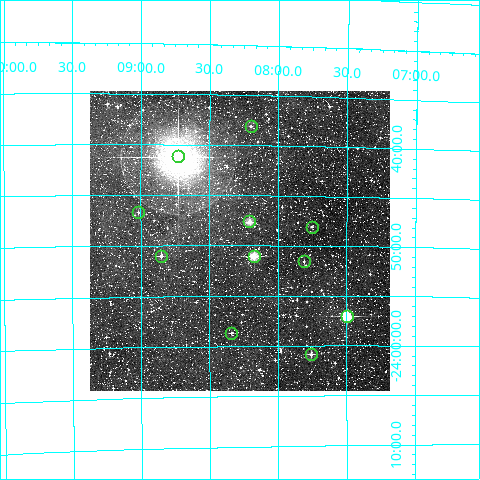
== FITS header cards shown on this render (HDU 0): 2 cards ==
NAXIS1  =                  300
NAXIS2  =                  300

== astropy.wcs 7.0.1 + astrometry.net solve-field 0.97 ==
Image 300 x 300 px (HDU 0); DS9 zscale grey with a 90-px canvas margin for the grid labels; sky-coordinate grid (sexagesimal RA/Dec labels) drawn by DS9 from the SOLVED WCS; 11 Tycho-2 reference stars matched to detected sources circled (green)
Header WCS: RA---TAN/DEC--TAN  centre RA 16:08:17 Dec -23:49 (242.07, -23.82 deg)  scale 6 arcsec/px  FOV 30.0' x 30.0'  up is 0 deg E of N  parity normal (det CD < 0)
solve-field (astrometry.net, Tycho-2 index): VERIFIED the header's WCS against the Tycho-2 star catalogue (verified at 2 index scales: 8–11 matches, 0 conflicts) and refined it, rather than solving blind
Solved WCS: RA---TAN-SIP/DEC--TAN-SIP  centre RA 16:08:17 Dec -23:50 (242.07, -23.83 deg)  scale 6 arcsec/px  FOV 30.0' x 29.9'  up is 0 deg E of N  parity normal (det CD < 0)
The solver's refit moves the header's centre by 2.3 arcsec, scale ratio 0.9994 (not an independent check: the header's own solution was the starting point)
Tycho-2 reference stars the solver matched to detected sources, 11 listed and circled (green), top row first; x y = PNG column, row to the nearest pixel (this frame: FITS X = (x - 90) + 1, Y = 300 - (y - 91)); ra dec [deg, ICRS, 3 dp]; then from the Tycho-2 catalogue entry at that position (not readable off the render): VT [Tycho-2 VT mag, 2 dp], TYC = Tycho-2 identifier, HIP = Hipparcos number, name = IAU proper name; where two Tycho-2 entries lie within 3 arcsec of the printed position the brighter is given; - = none
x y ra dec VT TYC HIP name
251 126 242.050 -23.634 10.82 6780-1445-1 - -
178 156 242.182 -23.685 5.86 6780-1608-1 79098 -
138 212 242.254 -23.778 13.43 6780-1252-1 - -
249 221 242.051 -23.793 8.95 6780-1430-1 - -
312 227 241.938 -23.802 11.30 6780-1487-1 - -
161 256 242.213 -23.850 10.85 6780-1523-1 - -
254 256 242.044 -23.851 9.22 6780-1082-1 79054 -
304 261 241.952 -23.860 11.53 6780-949-1 - -
347 316 241.875 -23.951 8.36 6780-1489-1 78996 -
231 333 242.085 -23.979 11.73 6780-984-1 - -
311 354 241.939 -24.014 11.02 6780-1323-1 - -